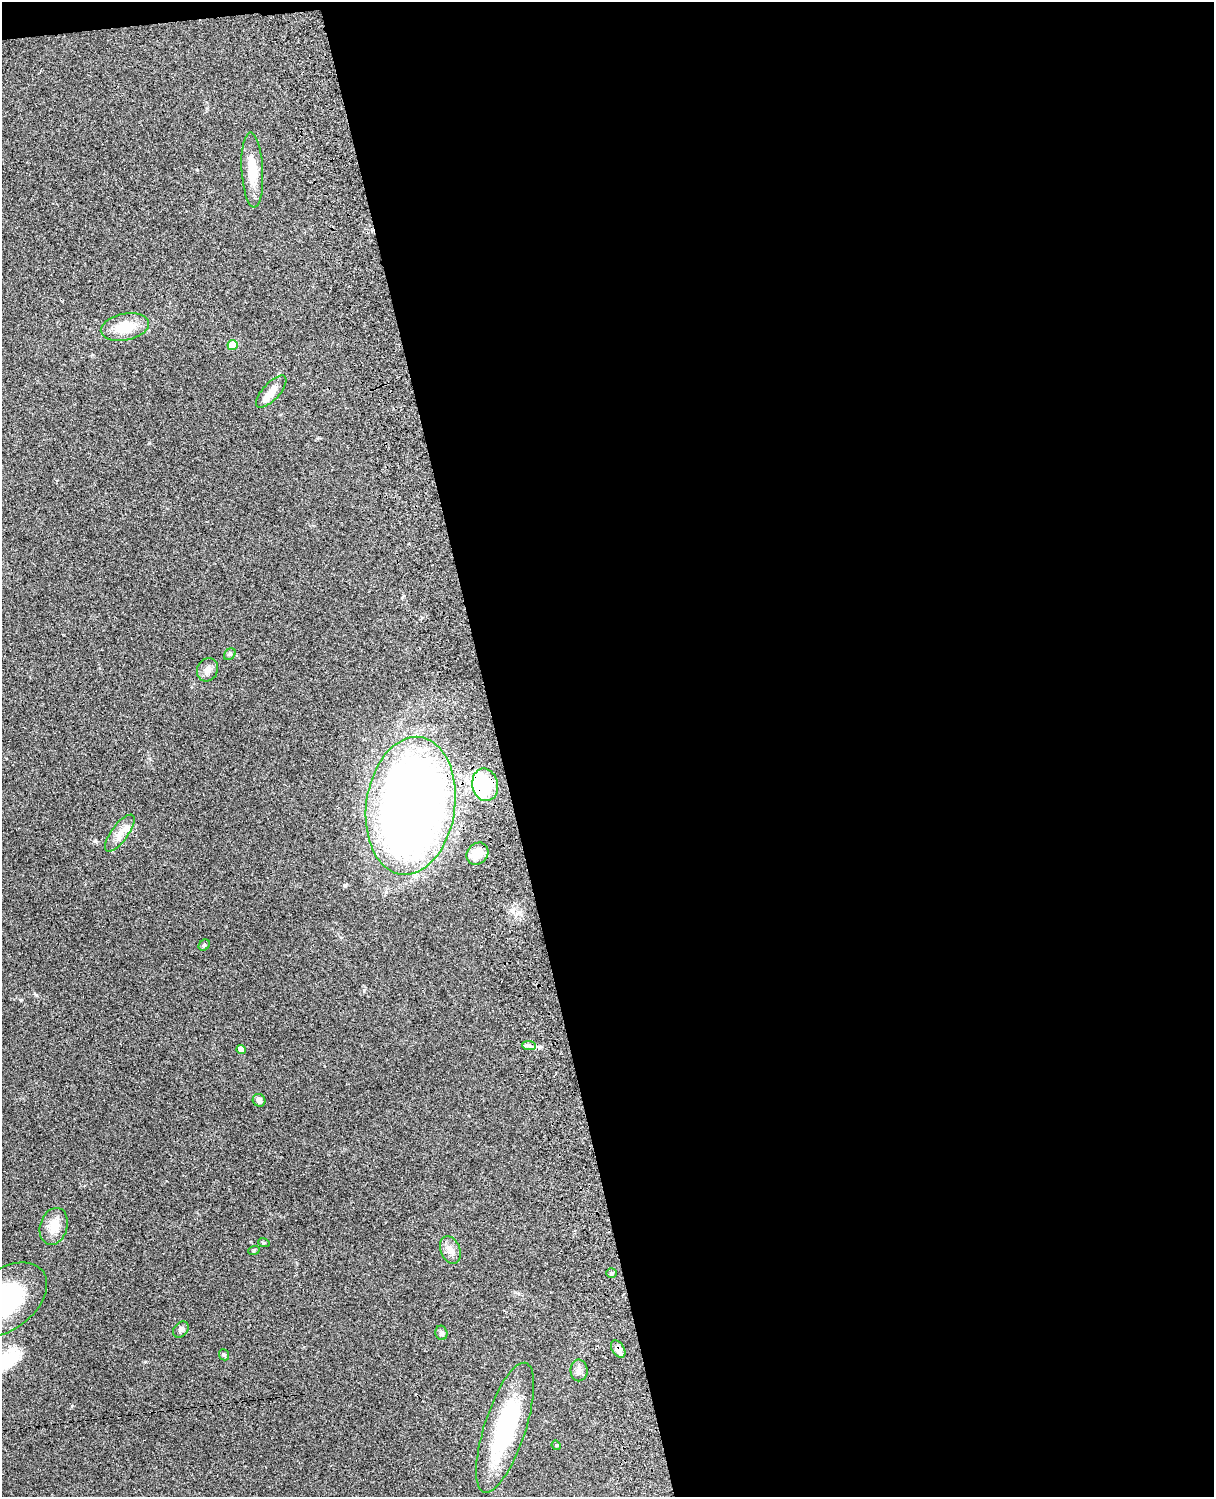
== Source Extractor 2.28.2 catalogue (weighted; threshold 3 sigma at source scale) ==
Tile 4 of 4 x 3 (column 4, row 1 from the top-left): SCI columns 3755-4966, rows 3156-4650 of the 5087 x 4928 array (HDU 1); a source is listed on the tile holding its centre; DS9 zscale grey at full resolution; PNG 1216 x 1499 px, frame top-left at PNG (2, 2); each listed source drawn as its Kron ellipse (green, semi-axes under 4 px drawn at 4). Shown black and unused: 59% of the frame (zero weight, under 3 of 4 exposures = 6% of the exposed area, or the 3 px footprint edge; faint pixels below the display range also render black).
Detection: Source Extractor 2.28.2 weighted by HDU 2 'WHT'; one run over the whole footprint, this tile lists its part. Background 0.104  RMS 0.0065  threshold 0.0291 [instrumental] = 3 sigma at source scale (4.5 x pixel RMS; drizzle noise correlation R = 1.50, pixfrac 1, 0.05/0.05 arcsec/px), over >= 5 px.
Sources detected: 30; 2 inside a brighter object's white glare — neither listed nor drawn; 1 inside a brighter listed object's ellipse — not listed separately; the other 27 listed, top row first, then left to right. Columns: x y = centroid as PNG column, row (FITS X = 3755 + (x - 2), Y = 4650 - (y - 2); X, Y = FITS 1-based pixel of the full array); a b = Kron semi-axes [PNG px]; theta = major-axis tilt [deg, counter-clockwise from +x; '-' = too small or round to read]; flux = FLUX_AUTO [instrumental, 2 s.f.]
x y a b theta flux
252 170 37 10 -87 16
125 327 24 13 11 17
232 345 5 5 - 14
271 392 20 8 48 7.2
230 654 6 5 - 1.1
207 670 12 10 61 3.7
485 785 16 12 -77 32
411 806 69 44 82 690
120 833 22 8 54 6.6
477 854 12 10 46 8.8
204 945 6 5 - 0.91
529 1046 7 4 -1 1.5
241 1049 4 4 - 5.3
259 1100 6 6 - 3.1
54 1226 19 13 72 10
264 1243 6 3 -18 0.68
254 1250 6 3 20 0.6
450 1250 14 9 -69 4.8
611 1273 5 4 - 0.9
4 1300 48 30 36 76
181 1329 9 7 49 2.1
441 1333 7 6 - 1.6
618 1349 10 6 -58 4.9
224 1355 6 5 - 0.97
579 1370 11 8 88 3.3
505 1428 68 20 72 69
556 1445 5 4 - 0.66
Overlapping masked pixels (flux is a lower limit): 3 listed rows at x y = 485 785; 411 806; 618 1349
Isophote crosses this tile's border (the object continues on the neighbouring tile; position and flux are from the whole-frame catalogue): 1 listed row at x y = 4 1300
Unlisted compact peaks at least as high as the median listed source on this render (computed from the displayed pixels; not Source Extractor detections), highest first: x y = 95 841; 36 995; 21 1000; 72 1406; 149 443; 145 1362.